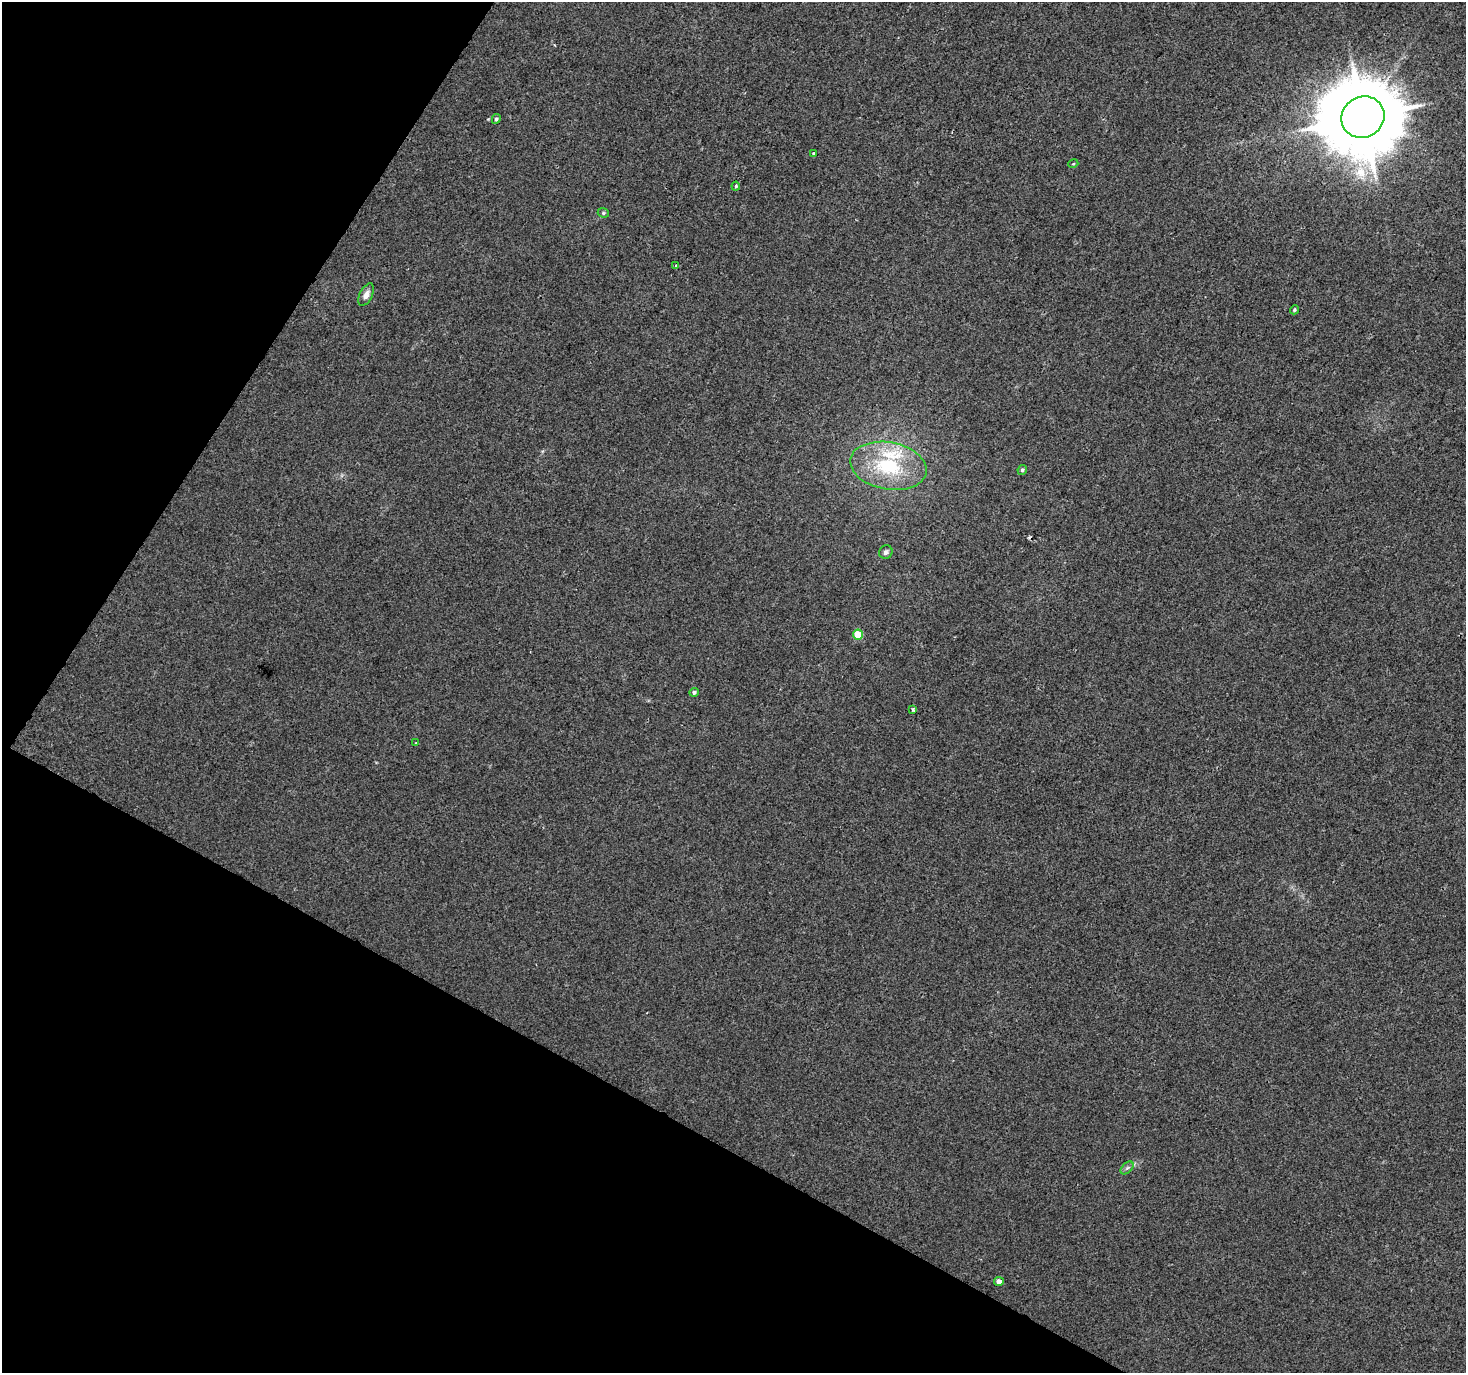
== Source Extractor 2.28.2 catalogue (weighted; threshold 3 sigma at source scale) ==
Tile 9 of 4 x 4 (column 1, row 3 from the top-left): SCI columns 6-1469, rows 1630-3000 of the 5859 x 5934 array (HDU 1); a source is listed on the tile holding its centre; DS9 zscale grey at full resolution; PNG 1468 x 1375 px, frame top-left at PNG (2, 2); each listed source drawn as its Kron ellipse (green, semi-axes under 4 px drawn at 4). Shown black and unused: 27% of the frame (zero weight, under 2 of 3 exposures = <1% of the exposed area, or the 3 px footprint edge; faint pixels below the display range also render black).
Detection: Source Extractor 2.28.2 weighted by HDU 2 'WHT'; one run over the whole footprint, this tile lists its part. Background 0.00727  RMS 0.0046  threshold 0.0209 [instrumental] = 3 sigma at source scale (4.5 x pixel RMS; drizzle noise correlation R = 1.50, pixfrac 1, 0.0396/0.0396 arcsec/px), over >= 5 px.
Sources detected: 20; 1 cosmic-ray / hot-pixel residue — neither listed nor drawn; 1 inside a brighter listed object's ellipse — not listed separately; the other 18 listed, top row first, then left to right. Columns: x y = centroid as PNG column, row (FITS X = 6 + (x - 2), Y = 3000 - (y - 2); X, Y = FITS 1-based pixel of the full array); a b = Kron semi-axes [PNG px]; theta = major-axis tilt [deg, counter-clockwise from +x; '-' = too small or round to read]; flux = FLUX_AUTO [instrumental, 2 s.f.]
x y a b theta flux
1363 117 22 20 29 5300
496 119 5 4 - 0.93
813 154 3 3 - 1.3
1073 164 5 3 - 0.4
736 186 4 4 - 0.51
603 213 6 4 -22 0.65
676 265 4 2 - 0.47
366 295 12 6 64 2.4
1294 310 5 4 - 0.68
888 466 38 23 -11 32
1022 470 5 4 - 0.87
886 552 7 6 - 1.3
858 635 5 5 - 13
694 692 5 4 - 1.1
913 709 3 3 - 1.1
416 743 3 2 - 0.34
1127 1168 8 4 44 1.2
999 1281 5 4 - 2.4